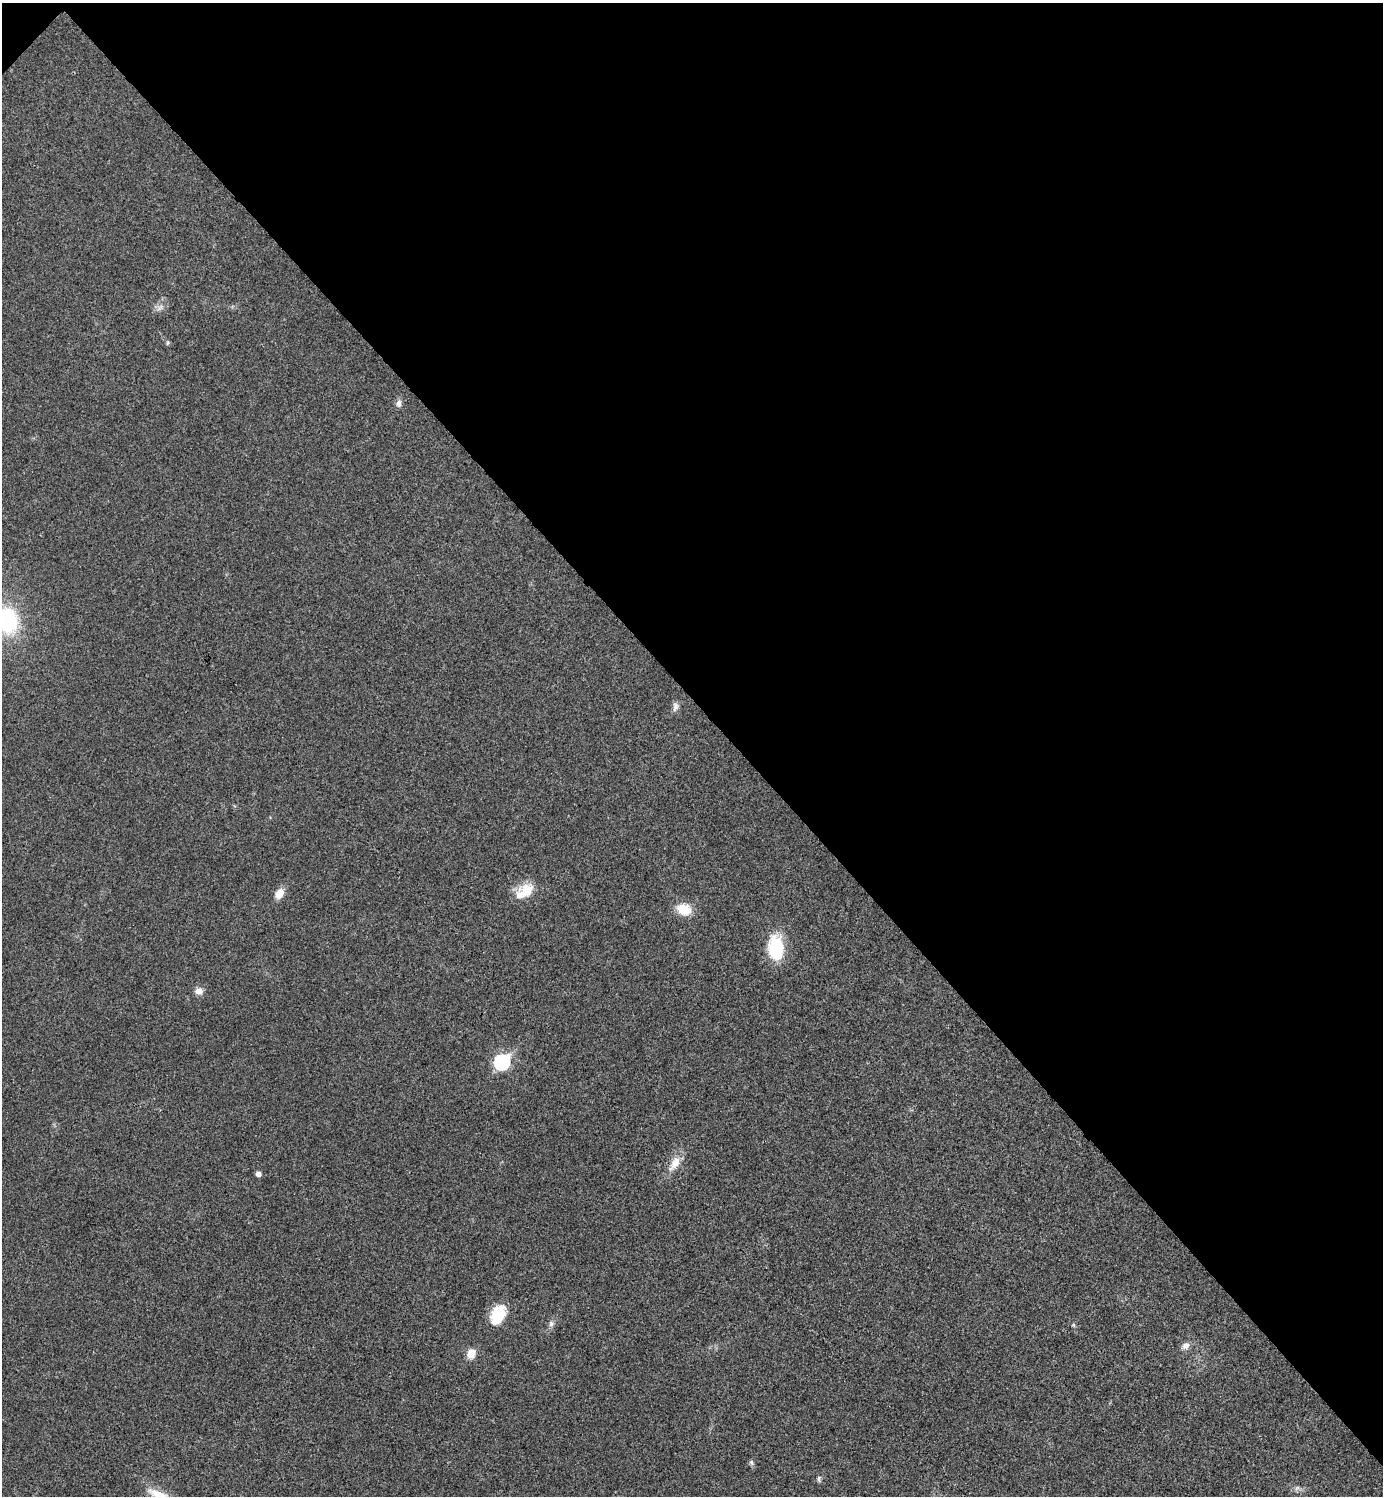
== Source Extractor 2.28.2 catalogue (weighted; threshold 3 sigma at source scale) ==
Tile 3 of 4 x 4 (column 3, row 1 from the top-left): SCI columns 2922-4302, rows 4488-5981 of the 5984 x 5984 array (HDU 1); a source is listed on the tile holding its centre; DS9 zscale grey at full resolution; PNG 1385 x 1498 px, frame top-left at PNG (2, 3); no overlay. Shown black and unused: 47% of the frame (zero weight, under 3 of 4 exposures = <1% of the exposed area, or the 3 px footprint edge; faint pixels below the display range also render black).
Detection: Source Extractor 2.28.2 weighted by HDU 2 'WHT'; one run over the whole footprint, this tile lists its part. Background 0.0199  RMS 0.0054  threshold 0.0245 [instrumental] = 3 sigma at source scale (4.5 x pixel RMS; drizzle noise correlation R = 1.50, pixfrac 1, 0.05/0.05 arcsec/px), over >= 5 px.
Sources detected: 22; all 22 listed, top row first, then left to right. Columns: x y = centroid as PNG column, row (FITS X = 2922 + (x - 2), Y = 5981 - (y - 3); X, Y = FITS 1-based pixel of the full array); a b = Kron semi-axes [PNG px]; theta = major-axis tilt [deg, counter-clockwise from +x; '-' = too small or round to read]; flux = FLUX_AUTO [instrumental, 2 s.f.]
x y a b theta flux
160 308 11 6 45 2.5
167 343 6 4 88 0.77
399 403 10 7 83 2.3
8 621 29 21 -79 45
675 707 13 7 85 2.5
526 891 22 17 33 13
279 893 12 8 54 6
683 909 16 13 -15 11
776 948 26 16 -86 28
199 991 9 9 - 3.5
502 1062 8 7 - 88
675 1163 19 10 57 7.9
258 1174 5 4 - 2.9
498 1315 23 14 65 16
551 1324 8 7 - 1.9
1073 1325 5 5 - 0.75
1185 1345 10 9 - 2.9
471 1353 11 9 77 5.9
751 1462 8 6 -58 1.2
819 1479 8 5 -83 1.2
1297 1488 8 4 44 1.3
160 1496 35 12 -29 13
Isophote crosses this tile's border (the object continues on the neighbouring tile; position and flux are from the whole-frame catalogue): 2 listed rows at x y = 8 621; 160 1496